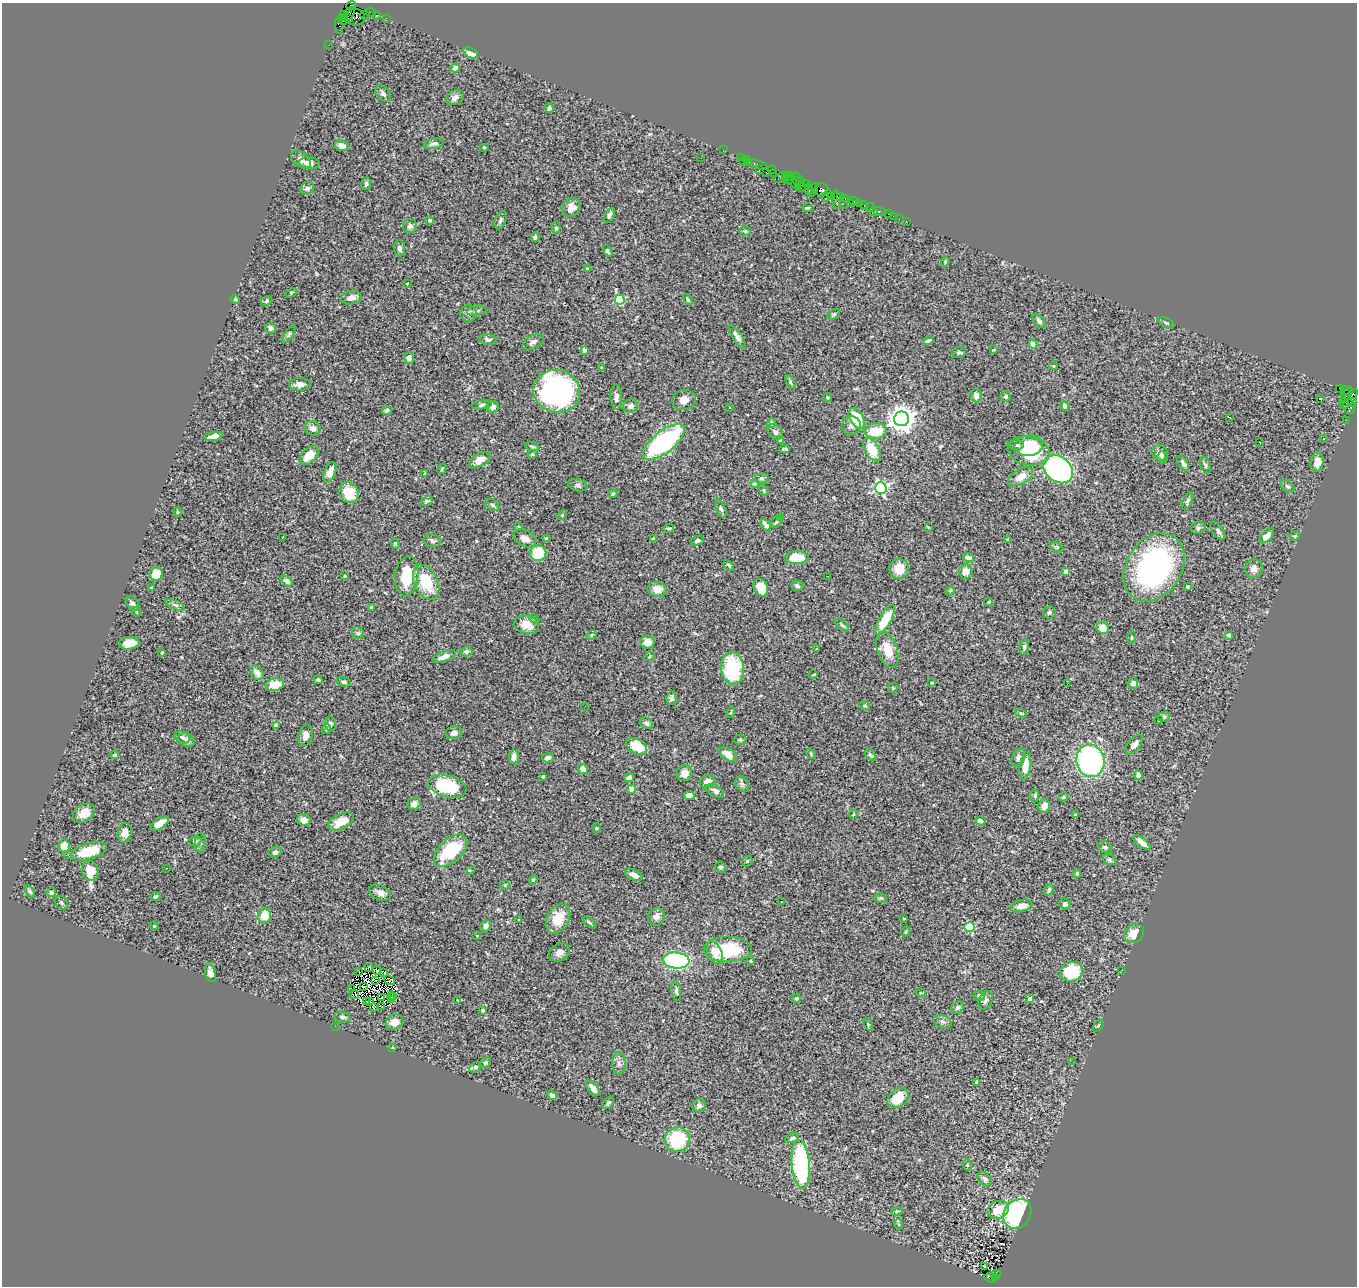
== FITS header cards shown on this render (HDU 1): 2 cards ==
NAXIS1  =                 1355
NAXIS2  =                 1284

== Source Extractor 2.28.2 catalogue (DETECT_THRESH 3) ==
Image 1355 x 1284 px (HDU 1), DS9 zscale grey, 1 PNG px = 1 image px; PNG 1359 x 1288 px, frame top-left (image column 1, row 1284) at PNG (2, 3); each listed source drawn as its Kron ellipse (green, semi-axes under 4 px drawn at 4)
Background 1.56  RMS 0.061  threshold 0.182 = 3 sigma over >= 5 px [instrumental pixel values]
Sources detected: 408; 7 with non-positive FLUX_AUTO (blend fragments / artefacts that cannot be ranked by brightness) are neither listed nor drawn; the other 401 listed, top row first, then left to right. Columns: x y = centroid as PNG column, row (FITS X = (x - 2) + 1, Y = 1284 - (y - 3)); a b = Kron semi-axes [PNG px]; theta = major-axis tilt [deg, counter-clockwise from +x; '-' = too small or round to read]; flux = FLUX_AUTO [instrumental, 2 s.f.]
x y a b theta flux
351 5 5 3 - 61
371 12 5 2 - 86
349 14 8 4 58 300
344 15 3 3 - 92
365 15 4 2 - 59
376 15 2 2 - 19
356 17 9 8 - 660
342 18 4 3 - 120
349 18 4 3 - 250
386 18 2 2 - 30
343 21 4 4 - 200
339 25 8 4 -86 270
329 45 2 2 - 26
471 53 8 5 -25 39
455 68 4 4 - 16
383 93 9 6 -51 14
455 98 9 7 30 19
549 108 5 4 - 10
434 144 10 5 10 15
342 146 7 5 -15 19
484 147 5 3 - 3.2
723 150 2 2 - 29
740 157 2 2 - 44
701 158 2 2 - 1.9
301 159 11 7 -34 20
746 159 2 2 - 63
743 162 2 2 - 140
749 162 3 2 - 64
309 163 10 6 -4 24
758 165 10 3 -16 230
772 169 4 3 - 97
759 170 3 2 - 77
766 172 3 2 - 84
774 173 3 2 - 30
785 176 4 2 - 86
789 176 6 3 -17 220
781 177 8 3 27 110
788 180 4 2 - 200
797 180 7 3 -84 190
794 182 10 2 -48 220
800 182 5 3 - 180
807 183 4 2 - 180
366 184 6 5 - 8.7
804 186 7 3 37 160
307 188 7 6 - 11
809 189 6 3 86 500
813 190 7 3 58 210
821 190 7 6 - 690
826 196 6 2 57 56
831 196 2 2 - 84
841 196 3 2 - 100
845 199 3 2 - 86
837 200 9 3 -86 280
854 201 6 3 -17 310
850 203 2 2 - 82
843 204 2 2 - 48
860 204 3 2 - 88
864 206 4 3 - 120
870 207 5 2 - 47
571 208 10 8 55 45
807 208 5 3 - 5.9
873 211 3 2 - 22
879 211 6 3 -21 180
888 214 2 2 - 18
609 215 8 4 65 12
893 216 2 2 - 13
899 219 2 2 - 15
430 220 4 3 - 6.7
500 220 9 5 69 10
906 221 2 2 - 8
410 226 7 7 - 13
556 228 6 4 -90 7
745 231 6 5 - 5.8
535 237 4 3 - 8.2
400 248 8 5 -84 14
608 251 6 4 -62 8.3
945 262 5 4 - 6.4
587 269 4 3 - 3.5
407 283 3 3 - 4.9
291 293 6 4 31 4.7
351 298 10 6 11 19
235 299 5 3 - 3.6
688 299 6 4 -59 6.7
620 300 5 5 - 290
266 301 6 4 27 6.2
477 311 10 5 7 11
468 313 8 8 - 13
834 314 7 4 31 6.2
1039 321 8 5 -51 11
1166 322 9 4 -26 6.8
270 328 6 5 - 11
289 334 10 4 57 8.7
737 337 14 5 -57 17
488 340 9 5 -7 13
928 340 5 3 - 10
533 342 11 6 28 17
1033 344 4 4 - 66
584 350 4 3 - 21
993 350 3 2 - 3.9
959 352 7 5 9 8.7
409 358 6 5 - 19
1054 366 4 3 - 3.3
601 367 4 2 - 3.3
791 382 7 4 -60 7.3
300 384 11 6 2 20
1339 388 4 3 - 760
1347 390 6 3 -20 89
557 391 24 21 -15 1000
976 396 7 5 -84 22
1006 396 5 5 - 8.1
1346 396 10 3 57 260
616 397 12 6 -87 17
828 397 4 3 - 4.7
1320 399 3 2 - 2.8
1349 399 12 5 50 640
684 400 12 10 11 33
1352 402 4 4 - 200
482 405 10 4 11 8.5
631 406 7 6 - 22
1065 406 5 4 - 11
1349 406 8 6 -79 310
493 407 6 6 - 17
729 407 3 3 - 12
387 410 5 4 - 8.8
1229 417 3 2 - 5.4
857 419 11 7 -60 130
902 419 7 7 - 4100
1346 420 2 2 - 19
771 423 5 4 - 15
851 426 9 9 - 21
313 428 8 7 - 25
876 431 11 7 2 110
775 432 9 6 -43 12
214 437 9 4 11 30
1324 439 4 3 - 4
780 440 3 3 - 6.4
664 442 25 11 39 640
1260 442 3 2 - 3.8
1016 445 8 5 0 8.9
1029 446 14 10 8 110
532 447 7 4 -20 6.6
784 449 5 3 - 5.8
872 450 12 7 -60 86
1029 451 21 14 -11 230
1160 453 8 7 - 17
532 454 5 4 - 6.4
309 456 11 7 43 79
1162 457 6 5 - 10
480 460 11 6 30 41
1317 462 9 6 79 37
1183 463 8 4 -62 12
1205 465 9 5 -71 8.1
442 469 5 4 - 5
1058 469 16 12 -39 980
330 472 10 6 68 34
425 473 4 2 - 3.6
1021 477 14 7 30 43
761 478 7 5 4 6.3
754 484 4 4 - 6.7
578 485 10 6 -11 11
1288 486 8 5 -39 8.8
881 488 6 6 - 750
764 490 5 4 - 6.8
349 493 11 9 -58 110
613 494 4 4 - 4.5
427 501 6 4 23 7.4
1187 501 9 4 65 8.5
492 505 8 5 -37 9
721 509 10 4 -67 8.8
178 512 4 4 - 3.9
562 515 6 3 47 4
780 517 4 3 - 4.7
776 522 7 4 49 7
766 525 7 4 -57 33
519 527 4 3 - 4.8
928 527 3 2 - 3.5
669 528 5 4 - 5.9
1198 528 7 6 - 10
1218 531 10 5 -56 12
1267 536 9 5 47 31
1295 536 5 4 - 5.9
283 537 3 2 - 2.6
525 538 12 8 -27 25
547 538 3 3 - 20
653 539 4 3 - 13
1008 539 4 3 - 3.8
433 541 9 6 -12 12
697 541 7 4 19 9.2
395 544 5 3 - 5.5
1057 547 7 4 -26 6.1
538 553 8 8 - 120
797 558 12 6 1 100
968 558 5 4 - 45
729 565 6 4 -45 7.5
1154 567 37 27 57 830
899 569 10 9 - 75
1254 569 9 8 - 21
966 571 7 6 - 34
1066 572 4 4 - 32
156 574 7 6 - 88
345 576 3 2 - 3.6
407 576 20 11 84 140
828 576 2 2 - 6
286 581 7 4 -36 13
426 582 18 11 -64 140
797 586 6 5 - 9.4
152 587 4 2 - 2.8
1188 587 3 3 - 7
761 588 9 7 -66 66
657 589 9 7 -12 43
950 591 5 4 - 4.3
988 602 4 4 - 4.2
132 603 8 5 -48 14
175 605 11 4 -25 11
371 607 3 3 - 3.7
137 612 5 3 - 3.3
1049 613 6 6 - 8.4
534 619 5 4 - 4.7
885 620 17 6 60 120
527 625 12 9 -15 42
842 625 8 4 -35 6.8
1103 628 6 5 - 58
358 633 6 5 - 7.1
591 635 6 4 28 5.3
1229 635 4 3 - 5.8
1131 638 6 3 89 4.6
647 642 7 6 - 33
129 643 10 6 9 54
1024 647 7 5 83 7.5
817 649 3 3 - 2.7
887 650 19 10 -71 74
466 651 6 5 - 13
162 652 4 3 - 3.9
444 657 12 5 22 25
649 657 5 3 - 3.6
732 668 16 11 -85 250
257 673 8 6 -54 31
813 675 4 3 - 2.9
318 680 5 3 - 5.9
344 682 7 4 -14 7.4
932 683 4 3 - 4.1
1133 683 5 5 - 15
1067 684 2 2 - 4.1
275 685 9 6 12 81
893 688 5 4 - 5.4
672 698 7 5 82 9.1
585 706 3 2 - 3.1
865 706 5 3 - 4.2
731 712 6 3 71 3.5
1021 713 6 4 -25 6.2
1164 717 6 5 - 11
1159 720 2 2 - 3
646 723 7 5 -32 13
330 724 7 5 -83 11
276 725 4 3 - 12
327 729 5 4 - 6
454 733 8 6 20 21
306 735 11 7 78 25
182 737 8 5 -20 9.9
187 740 9 6 -32 17
740 740 6 5 - 7.2
1134 745 12 6 50 23
637 747 11 7 -31 98
728 754 10 5 -35 43
811 754 5 4 - 5.7
115 755 4 3 - 5.1
870 755 7 4 -51 6.9
514 757 7 5 89 21
1018 757 9 6 64 13
548 758 6 4 9 11
1090 761 16 14 -73 850
1025 766 14 5 82 48
583 769 5 4 - 43
684 773 8 7 - 36
1138 775 5 4 - 22
543 776 4 4 - 5
629 777 4 3 - 13
707 781 8 6 20 30
742 784 8 6 -62 11
447 786 19 11 -15 230
632 789 4 4 - 84
715 791 10 5 -31 20
689 796 5 4 - 33
1035 796 7 3 90 4.9
1064 797 5 4 - 5.9
414 804 6 6 - 20
1044 806 7 6 - 32
84 813 12 8 34 46
853 814 4 3 - 3.8
1076 815 4 2 - 5
304 820 7 6 - 24
981 821 5 4 - 14
341 822 13 7 26 74
160 823 10 5 33 38
596 828 5 4 - 4.7
125 833 10 7 82 30
195 841 6 5 - 7
200 842 10 5 86 11
1142 842 10 4 -37 32
64 846 6 5 - 43
1105 847 7 5 -34 10
89 851 18 8 16 110
451 851 20 11 43 240
275 852 7 5 30 14
68 855 2 2 - 33
1109 860 7 5 -34 8.2
747 861 6 4 46 6
720 867 6 5 - 8.3
166 869 3 2 - 5.4
471 870 3 2 - 8.9
90 871 10 8 -72 73
1077 873 4 3 - 5.1
634 875 9 5 -27 27
533 880 4 4 - 4.5
505 885 5 5 - 4.7
1049 890 6 4 73 11
30 891 7 4 -58 7.1
51 892 5 4 - 13
380 893 11 7 -24 22
155 896 5 4 - 8.5
881 898 6 5 - 6.2
782 901 3 2 - 5.3
61 903 7 6 - 6
1065 904 6 5 - 11
1021 906 11 6 15 30
264 916 7 6 - 64
656 917 9 8 - 21
904 918 3 2 - 3.4
558 919 16 11 62 87
519 920 3 3 - 5.6
589 922 7 3 -39 6.8
154 926 4 3 - 3.5
486 926 6 5 - 15
970 927 5 5 - 180
905 932 5 3 - 3.7
1134 934 10 9 - 55
477 936 4 2 - 2.5
728 950 24 13 0 220
559 952 11 8 33 24
715 952 12 7 -65 56
676 961 13 8 -4 620
751 961 4 4 - 4
369 967 3 2 - 4.2
377 970 4 2 - 3.4
1122 970 2 2 - 2.5
359 972 2 2 - 0.87
1071 972 11 9 11 220
211 973 9 5 -75 21
384 973 3 2 - 4.2
390 980 6 4 -38 2.7
376 981 2 2 - 3.2
363 986 3 2 - 3.8
351 989 3 2 - 2.6
676 991 10 4 -81 10
921 993 5 3 - 3.8
354 995 5 3 - 5.9
391 996 5 2 - 2.4
979 996 6 5 - 11
394 997 3 2 - 1.8
381 998 2 2 - 2.2
796 998 5 4 - 7.7
1030 999 4 4 - 28
391 1000 4 2 - 4.4
458 1000 3 3 - 3
985 1000 9 6 65 14
366 1001 3 2 - 4.6
369 1001 3 2 - 1
382 1007 2 2 - 0.91
373 1008 4 2 - 5.9
957 1008 7 5 46 9.3
483 1011 4 4 - 5.8
343 1017 8 5 -12 15
395 1022 9 7 25 34
943 1022 9 6 -22 13
868 1024 6 4 -66 4.9
335 1026 2 2 - 10
1098 1026 7 3 54 4.5
392 1048 3 2 - 2.9
485 1062 6 4 44 6.9
1073 1062 3 2 - 8.2
619 1063 11 6 90 17
475 1067 6 5 - 8.1
977 1082 4 4 - 14
593 1088 9 5 -52 30
552 1095 5 4 - 16
898 1098 12 8 37 82
608 1103 7 4 49 9.4
699 1105 7 6 - 16
792 1138 7 4 23 8.5
677 1139 13 12 - 230
801 1164 24 9 -85 560
967 1165 6 4 -71 5.4
985 1179 8 6 -47 12
998 1210 11 8 22 68
897 1211 5 3 - 4.2
1017 1214 16 13 54 510
898 1224 5 3 - 3.5
984 1267 3 3 - 12
996 1274 5 2 - 120
990 1278 6 4 -16 410
995 1278 3 3 - 150
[7 non-positive-flux detections neither listed nor drawn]